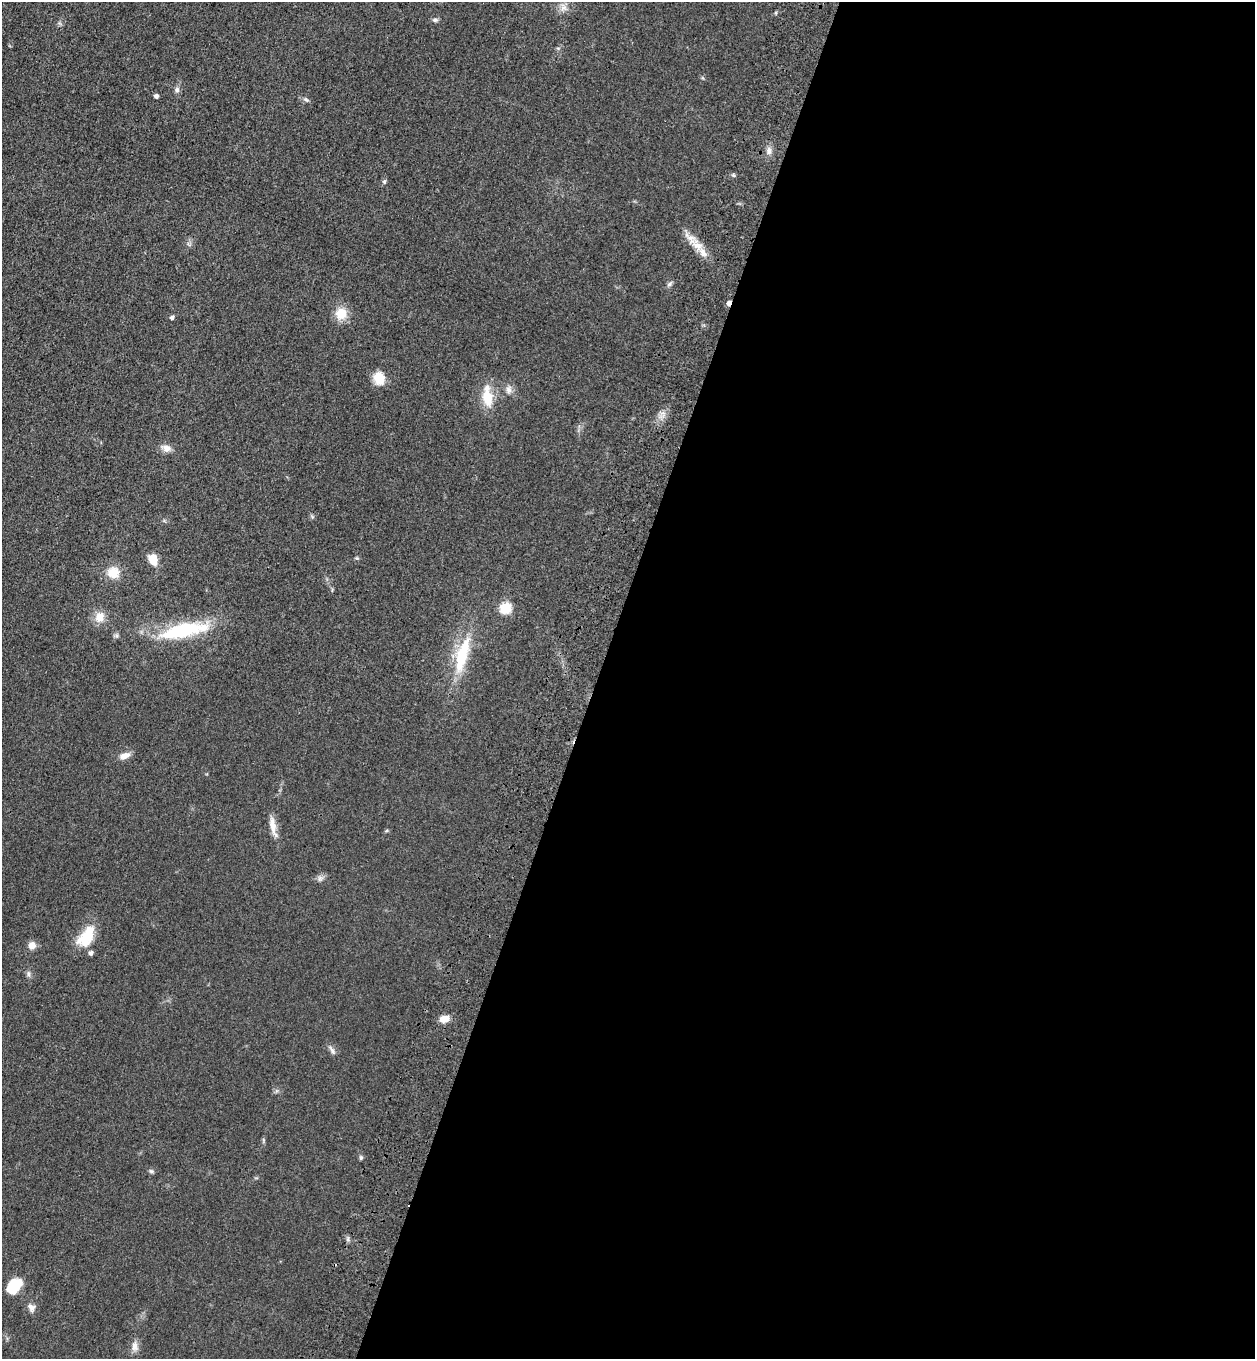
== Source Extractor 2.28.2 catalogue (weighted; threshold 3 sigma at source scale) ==
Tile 12 of 4 x 4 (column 4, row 3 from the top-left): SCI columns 4140-5392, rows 1412-2768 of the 5644 x 5536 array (HDU 1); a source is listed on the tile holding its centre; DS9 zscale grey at full resolution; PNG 1257 x 1361 px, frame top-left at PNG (2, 2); no overlay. Shown black and unused: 53% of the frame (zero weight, under 3 of 4 exposures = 6% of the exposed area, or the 3 px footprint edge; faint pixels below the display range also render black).
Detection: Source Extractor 2.28.2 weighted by HDU 2 'WHT'; one run over the whole footprint, this tile lists its part. Background 0.0772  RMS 0.0071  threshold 0.0318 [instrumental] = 3 sigma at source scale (4.5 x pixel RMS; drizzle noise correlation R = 1.50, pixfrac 1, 0.05/0.05 arcsec/px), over >= 5 px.
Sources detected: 40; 1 cosmic-ray / hot-pixel residue — not listed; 4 inside a brighter listed object's ellipse — not listed separately; the other 35 listed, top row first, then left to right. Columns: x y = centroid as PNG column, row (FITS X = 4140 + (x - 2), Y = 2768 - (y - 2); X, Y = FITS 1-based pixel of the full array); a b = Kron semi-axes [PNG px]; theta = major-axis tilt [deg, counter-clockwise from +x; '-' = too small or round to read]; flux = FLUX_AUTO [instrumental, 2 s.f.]
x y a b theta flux
563 8 9 9 - 4
435 20 8 5 -8 1.6
177 90 7 7 - 2.2
156 96 4 4 - 2.4
306 100 7 5 -41 1.3
769 151 12 6 -87 3.4
384 182 6 5 - 1.2
690 238 23 9 -46 8.1
669 284 7 5 36 1.6
341 313 13 12 - 13
172 318 5 4 - 1.9
379 378 14 11 -62 12
508 390 10 8 -75 3.4
487 397 24 14 -81 16
166 448 12 9 -14 4.8
153 559 6 5 - 22
113 572 15 15 - 11
505 608 6 5 - 54
100 617 14 12 55 7.9
182 631 50 15 13 55
462 655 47 13 74 36
125 756 15 8 18 4.7
273 827 28 7 -78 7.2
320 878 7 6 - 2
86 937 29 15 57 20
32 945 8 8 - 5.5
28 974 9 5 -84 1.7
444 1019 12 8 15 5.5
332 1051 15 5 -60 2.4
361 1158 6 5 - 1.1
151 1171 7 4 -44 1.2
348 1239 6 4 72 1.3
14 1286 15 10 50 23
31 1307 12 9 -60 3.7
135 1346 13 9 87 4.4